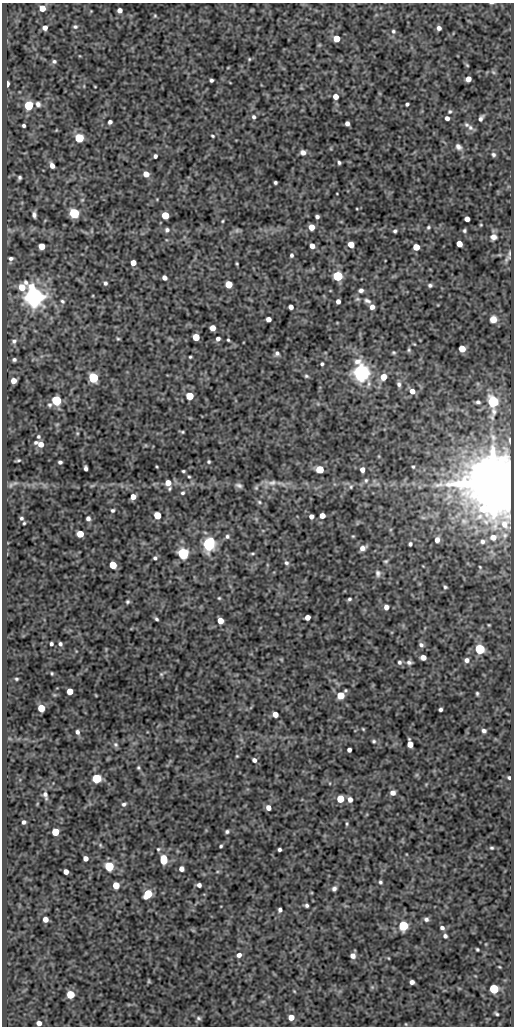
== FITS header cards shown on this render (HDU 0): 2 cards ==
NAXIS1  =                  512
NAXIS2  =                 1024

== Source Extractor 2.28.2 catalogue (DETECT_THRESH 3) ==
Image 512 x 1024 px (HDU 0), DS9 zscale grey, 1 PNG px = 1 image px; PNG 516 x 1028 px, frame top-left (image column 1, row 1024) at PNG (2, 3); no overlay
Background 71.6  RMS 0.49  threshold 1.46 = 3 sigma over >= 5 px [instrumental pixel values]
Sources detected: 249; all 249 listed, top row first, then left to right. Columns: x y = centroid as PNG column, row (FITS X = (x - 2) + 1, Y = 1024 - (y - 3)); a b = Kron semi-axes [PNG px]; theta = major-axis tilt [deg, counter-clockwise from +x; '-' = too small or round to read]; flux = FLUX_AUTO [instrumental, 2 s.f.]
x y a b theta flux
491 3 5 2 - 28
42 8 5 5 - 440
120 10 4 4 - 150
91 11 3 3 - 22
155 16 5 4 - 38
75 27 6 5 - 64
45 28 4 4 - 170
439 28 4 4 - 120
393 31 5 5 - 57
336 39 5 5 - 630
249 59 5 4 - 38
54 61 5 5 - 71
467 65 6 3 -45 35
493 72 6 4 -45 49
468 79 5 5 - 220
211 80 4 4 - 65
7 84 5 3 - 260
95 87 3 2 - 23
336 96 5 5 - 290
38 104 6 6 - 110
407 104 4 3 - 57
28 105 5 5 - 2300
450 112 5 5 - 47
253 117 6 5 - 74
447 118 4 4 - 120
481 118 6 4 58 94
110 122 4 4 - 93
347 123 4 4 - 120
24 125 4 3 - 63
470 128 9 8 - 150
213 136 4 3 - 39
79 138 5 5 - 2200
458 147 8 7 - 130
303 152 6 5 - 170
493 155 5 5 - 69
155 156 4 4 - 86
339 162 4 3 - 59
52 165 6 4 -66 190
146 174 5 5 - 310
19 178 4 4 - 64
275 182 3 3 - 58
74 213 5 5 - 3800
34 215 6 4 -83 100
165 215 5 5 - 900
317 217 4 4 - 79
467 219 4 4 - 200
222 221 3 3 - 31
481 225 4 3 - 30
311 227 5 5 - 380
428 227 5 4 - 49
167 230 6 5 - 84
237 230 6 6 - 70
395 231 4 4 - 60
464 231 4 4 - 52
493 237 8 8 - 170
459 244 5 5 - 370
351 245 5 5 - 400
42 246 5 5 - 540
312 246 5 4 - 230
416 247 5 5 - 560
509 253 11 4 89 84
291 255 5 4 - 64
11 258 6 5 - 81
133 263 5 4 - 280
237 263 3 2 - 34
338 276 5 5 - 3200
164 278 5 4 - 150
105 283 5 5 - 72
229 284 5 5 - 770
430 285 6 5 - 69
22 287 12 8 42 670
361 290 6 5 - 100
34 297 7 6 - 33000
357 299 7 5 19 58
62 301 6 5 - 55
338 301 4 4 - 140
367 301 9 6 -22 100
291 307 4 4 - 140
372 307 5 4 - 150
268 319 4 4 - 180
493 319 8 8 - 300
212 328 5 5 - 290
196 337 5 5 - 630
118 339 5 4 - 41
218 339 5 4 - 100
228 340 3 3 - 36
14 341 7 7 - 96
414 344 5 3 - 30
462 349 5 5 - 460
409 350 6 5 - 53
394 352 5 4 - 46
277 353 6 5 - 87
190 357 3 3 - 39
14 359 4 4 - 66
322 364 4 3 - 55
361 373 7 6 - 23000
306 376 6 4 -16 50
93 377 5 5 - 3600
383 377 6 6 - 410
13 381 5 5 - 260
399 384 7 5 -85 91
412 391 6 6 - 230
190 396 5 5 - 1100
56 400 6 5 - 3300
478 402 4 3 - 57
493 402 9 6 -80 1300
57 424 6 4 19 37
182 432 5 2 - 42
77 433 4 3 - 31
38 436 5 5 - 61
510 440 4 2 - 49
36 442 5 4 - 61
41 444 6 5 - 280
379 456 5 3 - 27
18 460 5 2 - 46
60 462 4 4 - 71
209 462 4 4 - 46
157 467 3 2 - 29
413 467 5 4 - 42
86 468 5 3 - 92
320 469 5 5 - 1000
362 470 5 4 - 180
183 471 3 3 - 42
189 477 3 3 - 34
366 480 7 5 75 70
168 483 6 6 - 340
272 483 14 8 7 220
493 484 15 14 - 270000
11 485 8 5 61 72
239 485 8 5 -17 89
92 486 8 3 19 43
351 487 6 5 - 55
256 488 6 5 - 54
183 493 6 5 - 58
133 497 5 4 - 270
259 502 5 5 - 51
113 510 4 4 - 56
157 515 5 5 - 890
311 516 4 4 - 140
322 516 5 4 - 240
21 518 4 4 - 57
88 518 5 4 - 110
423 518 7 4 -1 57
24 523 3 3 - 37
505 524 11 10 - 310
80 534 5 5 - 770
227 536 6 5 - 75
353 536 4 4 - 33
493 537 6 6 - 200
437 540 6 5 - 170
482 541 5 5 - 74
209 544 6 5 - 9100
410 544 4 4 - 63
363 548 8 5 31 190
183 553 5 5 - 5700
252 553 7 3 1 42
155 558 5 4 - 66
386 561 5 5 - 49
286 563 7 6 - 84
113 565 5 5 - 920
480 567 3 2 - 24
378 573 10 8 -85 130
445 587 4 3 - 50
219 598 4 4 - 35
349 599 5 4 - 55
127 602 4 4 - 52
386 607 5 5 - 170
307 617 5 4 - 220
156 619 4 3 - 54
220 621 5 5 - 370
489 625 4 3 - 32
51 644 4 3 - 69
60 644 4 4 - 69
421 645 6 5 - 93
480 649 5 5 - 3000
423 657 5 4 - 230
281 659 6 3 -19 31
467 660 6 5 - 130
399 662 6 6 - 78
409 662 7 5 -4 91
52 673 3 3 - 37
161 674 6 5 - 50
16 679 3 3 - 40
70 691 5 5 - 530
477 693 4 3 - 45
340 695 5 5 - 830
41 708 5 5 - 760
440 709 4 4 - 76
275 714 5 4 - 300
363 729 4 3 - 32
484 731 5 5 - 95
77 732 6 5 - 100
374 741 5 4 - 51
116 744 7 6 - 80
410 744 6 5 - 350
349 750 4 4 - 100
237 756 3 3 - 29
254 760 5 4 - 100
138 768 4 4 - 44
96 778 5 5 - 2700
509 778 4 4 - 52
393 793 6 5 - 150
45 795 10 5 -75 130
340 799 5 5 - 810
350 799 5 5 - 170
124 804 6 5 - 79
268 808 5 4 - 210
24 822 4 4 - 78
347 824 5 3 - 43
55 832 5 5 - 970
227 832 5 4 - 64
100 845 5 5 - 41
221 846 4 3 - 47
492 848 6 4 -12 52
158 849 6 5 - 52
279 849 4 3 - 64
85 858 4 4 - 190
163 860 6 5 - 1100
109 866 5 5 - 2500
181 869 4 4 - 180
66 872 4 4 - 210
380 882 5 4 - 56
116 885 5 5 - 630
199 885 4 4 - 120
334 889 6 5 - 92
148 894 6 5 - 1600
306 905 4 3 - 69
280 910 4 4 - 83
45 919 4 4 - 260
426 919 6 5 - 89
403 926 5 5 - 2900
442 928 6 5 - 98
445 936 5 4 - 77
477 949 4 3 - 43
239 955 6 5 - 150
353 956 6 5 - 170
388 958 4 3 - 26
499 967 3 3 - 26
149 981 5 4 - 38
412 982 4 4 - 120
372 987 5 5 - 51
494 989 5 5 - 2200
294 991 4 3 - 29
70 994 5 5 - 1300
497 1014 4 3 - 49
291 1017 5 5 - 350
198 1018 7 5 -3 68
39 1023 4 4 - 180
406 1024 4 3 - 26
At the frame edge (FLAGS 8, measured only in part): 2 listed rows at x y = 491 3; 39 1023